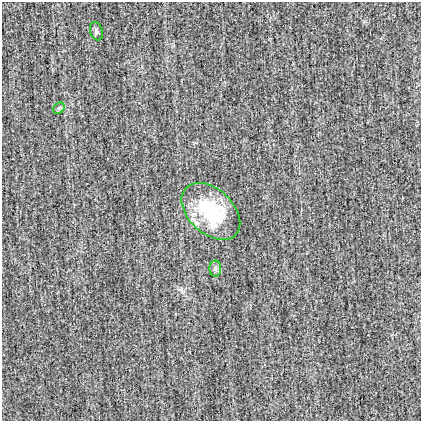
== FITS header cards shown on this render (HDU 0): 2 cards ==
NAXIS1  =                  419
NAXIS2  =                  419

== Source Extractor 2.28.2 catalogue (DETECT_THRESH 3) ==
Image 419 x 419 px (HDU 0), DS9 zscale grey, 1 PNG px = 1 image px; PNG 423 x 423 px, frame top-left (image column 1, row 419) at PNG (2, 2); each listed source drawn as its Kron ellipse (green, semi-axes under 4 px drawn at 4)
Background -0.0012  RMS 0.019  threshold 0.0564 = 3 sigma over >= 5 px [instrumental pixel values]
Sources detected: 4; all 4 listed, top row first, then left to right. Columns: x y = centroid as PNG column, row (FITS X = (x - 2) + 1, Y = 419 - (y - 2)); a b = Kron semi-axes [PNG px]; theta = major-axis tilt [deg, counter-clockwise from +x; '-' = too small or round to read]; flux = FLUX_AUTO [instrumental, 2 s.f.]
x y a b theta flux
96 31 9 6 -72 3.1
59 108 6 5 - 2.4
211 211 34 22 -43 87
215 268 8 6 -89 3.4